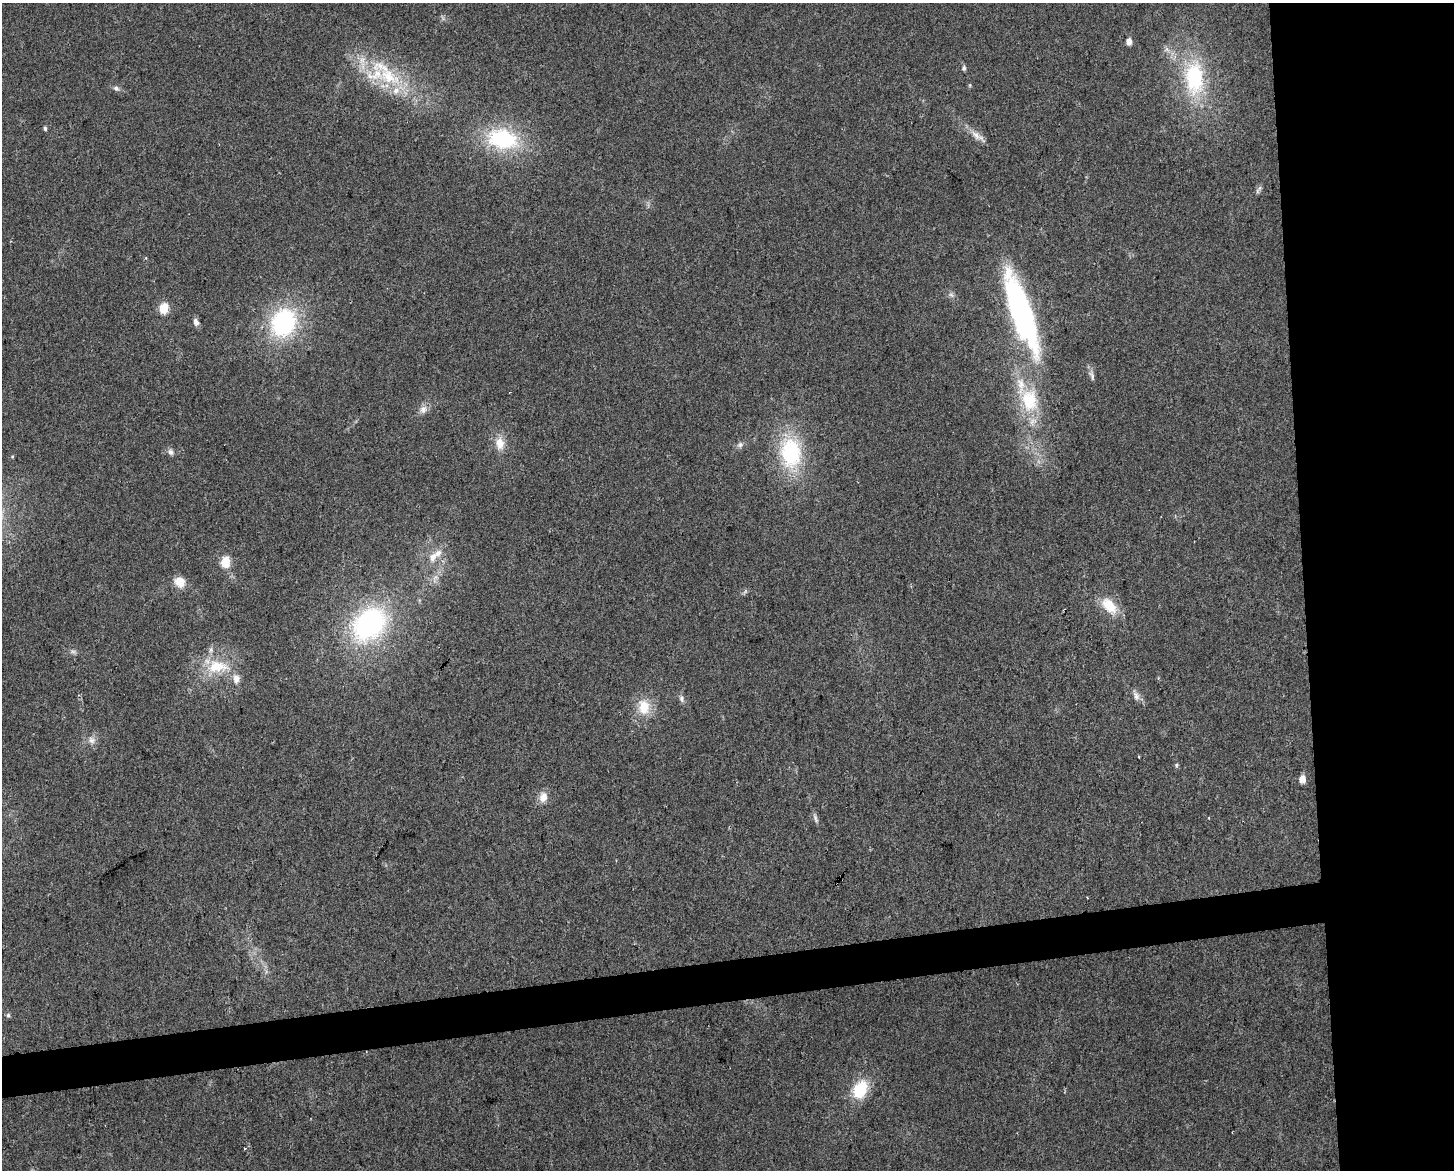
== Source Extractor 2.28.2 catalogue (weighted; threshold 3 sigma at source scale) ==
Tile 6 of 3 x 4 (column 3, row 2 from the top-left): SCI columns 2918-4369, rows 2335-3502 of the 4427 x 4669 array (HDU 1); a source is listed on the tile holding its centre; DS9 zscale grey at full resolution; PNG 1456 x 1172 px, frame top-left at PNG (2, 3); no overlay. Shown black and unused: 14% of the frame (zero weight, under 2 of 3 exposures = <1% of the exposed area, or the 3 px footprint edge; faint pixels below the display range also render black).
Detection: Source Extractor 2.28.2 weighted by HDU 2 'WHT'; one run over the whole footprint, this tile lists its part. Background 0.0441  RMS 0.0067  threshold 0.0299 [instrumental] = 3 sigma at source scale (4.5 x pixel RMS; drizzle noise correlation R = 1.50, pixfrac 1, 0.0396/0.0396 arcsec/px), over >= 5 px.
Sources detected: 46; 6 inside a brighter listed object's ellipse — not listed separately; the other 40 listed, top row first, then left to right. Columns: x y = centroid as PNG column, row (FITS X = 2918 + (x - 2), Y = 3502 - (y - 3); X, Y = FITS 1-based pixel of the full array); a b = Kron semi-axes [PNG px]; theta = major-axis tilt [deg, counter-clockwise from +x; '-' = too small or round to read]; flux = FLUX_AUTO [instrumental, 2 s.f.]
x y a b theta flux
1129 41 5 4 - 5.5
964 68 7 5 80 1.4
388 76 29 20 -44 34
1194 78 39 22 -87 56
116 88 8 6 -27 2
45 128 5 4 - 1.4
976 135 18 8 -44 5.7
502 139 34 22 -12 61
1257 191 7 5 89 1.4
951 295 7 4 -19 1.4
164 308 6 5 - 37
1021 313 86 20 -71 180
196 322 10 6 -71 2.8
283 323 28 23 66 82
1092 376 15 6 -68 2.7
1029 400 34 23 -87 37
423 409 12 10 64 4.2
500 443 18 12 -83 8.6
740 445 8 7 - 2.1
170 452 9 7 -66 2.3
791 453 30 20 -83 62
12 456 5 3 - 0.71
433 557 13 10 52 6.3
225 562 6 5 - 35
180 582 15 12 -36 8.1
1109 605 23 13 -45 16
369 624 38 28 46 120
73 651 10 4 -11 1.8
217 666 34 18 1 25
1136 696 13 8 -74 3.5
682 698 10 7 -78 2.3
644 707 20 15 -82 15
92 740 11 8 -48 3.8
1176 765 5 5 - 0.99
1302 779 5 5 - 9.3
543 797 12 10 80 6.2
815 818 14 5 -69 2.2
8 1015 5 5 - 1.3
860 1089 20 14 65 25
244 1149 3 2 - 0.91